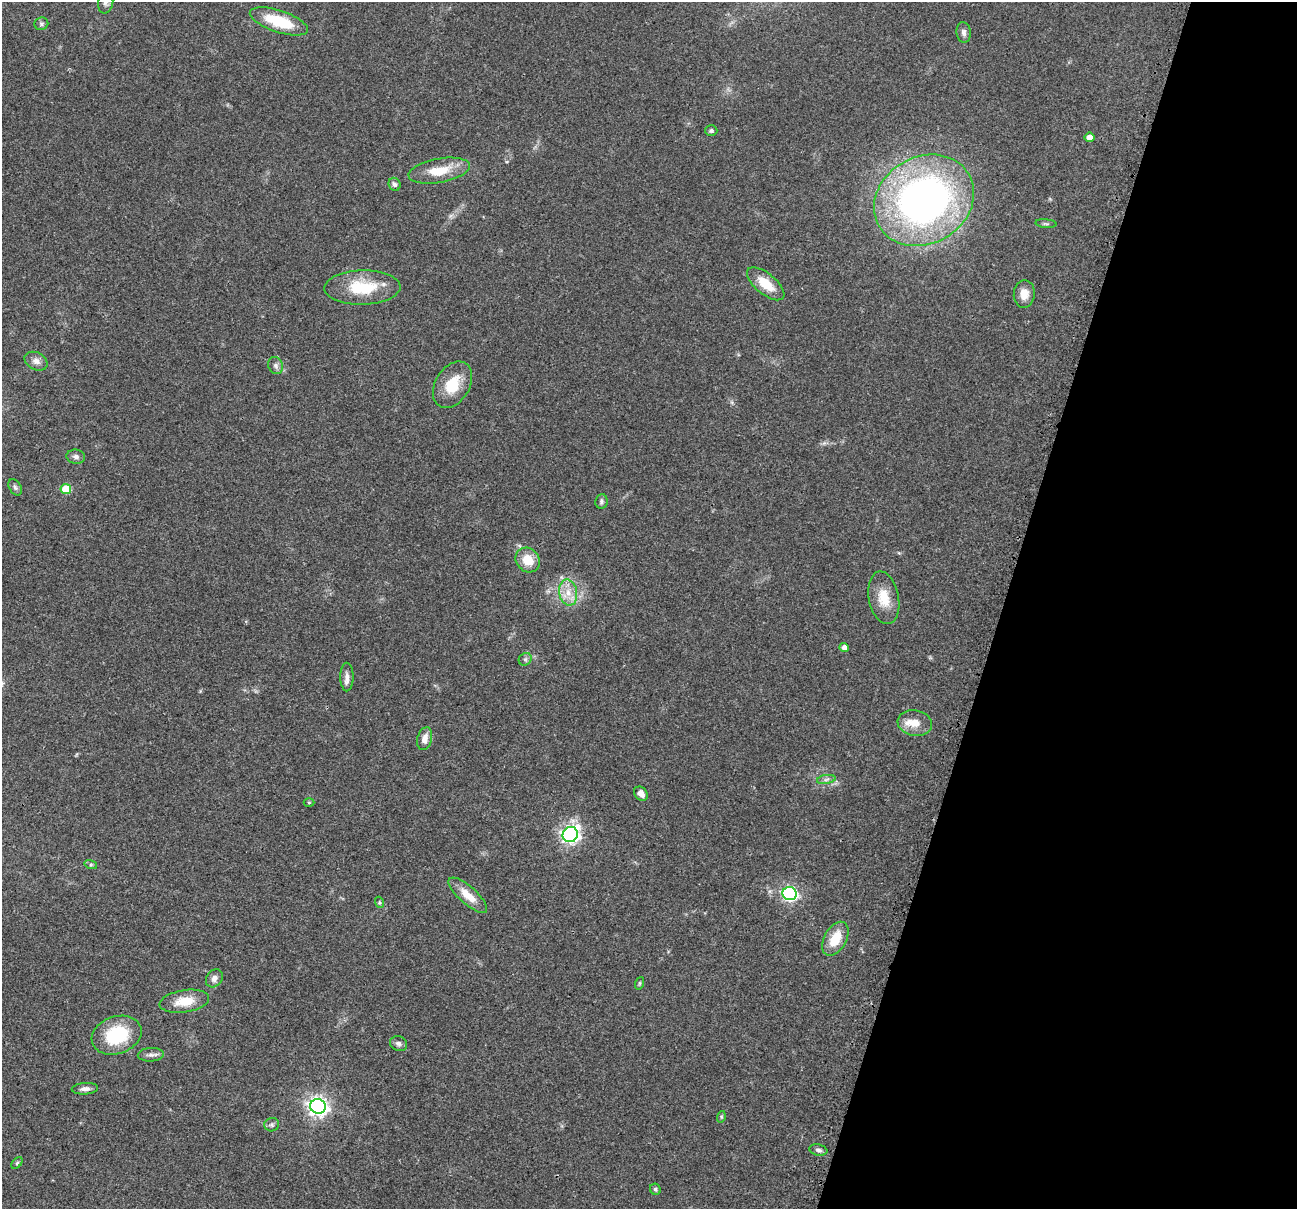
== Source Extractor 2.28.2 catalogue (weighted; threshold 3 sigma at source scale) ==
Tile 8 of 4 x 4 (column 4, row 2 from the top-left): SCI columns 3917-5211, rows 2568-3774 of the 5241 x 5259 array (HDU 1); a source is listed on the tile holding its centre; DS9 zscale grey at full resolution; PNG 1299 x 1211 px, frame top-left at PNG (2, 2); each listed source drawn as its Kron ellipse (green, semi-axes under 4 px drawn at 4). Shown black and unused: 23% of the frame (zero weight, under 3 of 4 exposures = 3% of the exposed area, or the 3 px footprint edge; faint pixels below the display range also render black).
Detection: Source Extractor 2.28.2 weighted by HDU 2 'WHT'; one run over the whole footprint, this tile lists its part. Background 0.054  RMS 0.0056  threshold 0.0252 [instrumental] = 3 sigma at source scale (4.5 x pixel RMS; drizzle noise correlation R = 1.50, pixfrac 1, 0.05/0.05 arcsec/px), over >= 5 px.
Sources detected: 51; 1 inside a brighter listed object's ellipse — not listed separately; the other 50 listed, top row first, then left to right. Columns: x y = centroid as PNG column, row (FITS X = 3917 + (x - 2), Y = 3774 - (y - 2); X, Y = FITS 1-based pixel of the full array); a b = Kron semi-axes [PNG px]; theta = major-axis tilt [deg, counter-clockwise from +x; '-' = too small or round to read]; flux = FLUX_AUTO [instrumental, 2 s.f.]
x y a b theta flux
106 2 11 7 77 2.4
279 21 30 11 -18 23
41 24 7 6 - 1.2
964 32 10 7 -84 2
711 131 6 5 - 1.1
1090 137 5 4 - 4.3
439 171 31 12 10 14
394 184 7 5 -61 1.7
924 200 52 43 30 270
1046 224 10 4 -5 1.1
766 284 22 10 -39 12
362 288 38 17 1 24
1024 294 14 10 86 6
36 361 12 8 -27 3
276 365 9 7 -63 1.9
452 385 25 17 58 16
76 457 9 7 -6 2
15 487 9 5 -60 1.4
66 489 5 5 - 18
601 501 7 6 - 1.2
528 560 13 11 -47 10
568 592 13 9 -79 6.4
884 598 27 15 -79 12
844 647 4 4 - 2.7
525 659 7 6 - 1.2
347 677 14 6 90 3.1
915 723 17 13 -10 7.1
425 739 11 7 76 3.9
826 779 9 4 9 1.5
641 794 8 6 -47 3.1
309 803 5 3 - 0.6
570 835 8 7 - 190
91 865 6 4 -18 0.85
790 894 7 6 - 120
468 895 24 8 -42 8.9
379 902 6 3 -71 0.71
835 939 18 11 60 13
214 978 10 7 53 2.9
640 983 6 4 71 0.67
184 1001 25 11 9 12
117 1035 25 18 19 31
399 1044 9 7 -25 1.9
151 1055 13 6 4 2.5
85 1089 13 6 3 2.6
318 1106 8 7 - 270
721 1117 6 4 73 0.69
272 1125 7 6 - 1.4
818 1150 9 5 -11 1.7
17 1163 7 4 46 0.79
655 1189 6 5 - 1.1
Isophote crosses this tile's border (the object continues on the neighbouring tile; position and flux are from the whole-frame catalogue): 1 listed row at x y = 106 2